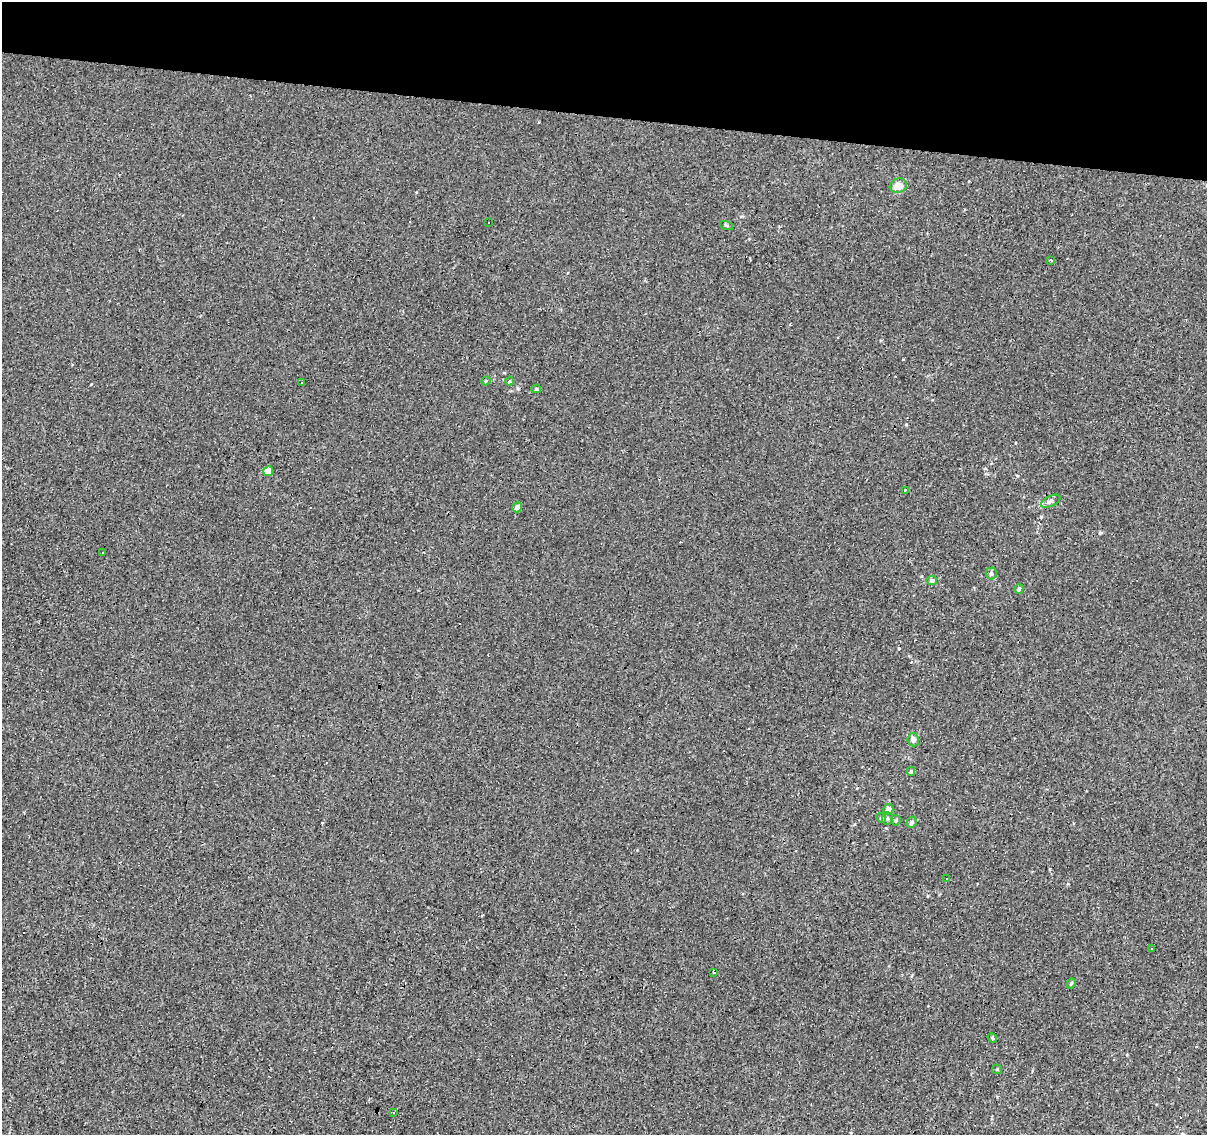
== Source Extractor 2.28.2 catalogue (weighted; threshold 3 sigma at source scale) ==
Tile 2 of 4 x 4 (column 2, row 1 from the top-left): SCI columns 1206-2410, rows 3622-4754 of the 4824 x 5035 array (HDU 1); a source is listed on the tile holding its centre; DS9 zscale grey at full resolution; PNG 1209 x 1137 px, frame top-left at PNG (2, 2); each listed source drawn as its Kron ellipse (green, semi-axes under 4 px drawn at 4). Shown black and unused: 10% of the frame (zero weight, under 3 of 4 exposures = <1% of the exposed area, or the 3 px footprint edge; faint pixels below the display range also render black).
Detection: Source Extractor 2.28.2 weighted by HDU 2 'WHT'; one run over the whole footprint, this tile lists its part. Background -0.00146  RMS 0.0033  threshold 0.0146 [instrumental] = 3 sigma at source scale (4.5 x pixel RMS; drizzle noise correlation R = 1.50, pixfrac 1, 0.0396/0.0396 arcsec/px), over >= 5 px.
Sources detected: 50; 19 cosmic-ray / hot-pixel residue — neither listed nor drawn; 1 inside a brighter listed object's ellipse — not listed separately; the other 30 listed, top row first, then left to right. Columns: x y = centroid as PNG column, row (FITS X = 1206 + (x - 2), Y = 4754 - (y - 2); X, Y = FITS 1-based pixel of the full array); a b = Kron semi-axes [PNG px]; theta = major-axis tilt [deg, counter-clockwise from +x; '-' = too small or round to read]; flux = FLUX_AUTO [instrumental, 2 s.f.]
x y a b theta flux
898 186 8 7 - 3.5
489 222 3 3 - 0.73
727 226 7 3 -19 0.39
1051 260 3 2 - 0.31
486 381 5 4 - 0.34
509 381 5 4 - 0.36
302 382 3 3 - 0.54
536 389 5 4 - 0.44
268 471 5 4 - 4.6
905 490 3 3 - 2.4
1050 501 10 5 25 1
517 507 5 4 - 1.7
102 553 3 3 - 1.8
991 573 6 5 - 0.88
932 580 5 4 - 1
1019 589 5 4 - 0.86
913 740 6 5 - 1.5
911 771 5 4 - 0.47
888 810 5 5 - 2.2
881 818 5 4 - 0.43
887 818 6 5 - 0.72
896 820 5 5 - 0.45
912 822 6 5 - 0.97
947 879 3 3 - 0.82
1151 949 3 3 - 0.71
714 972 3 3 - 1.4
1071 983 5 3 - 0.47
992 1038 5 4 - 0.41
997 1069 5 4 - 0.37
393 1112 3 3 - 1.3
Unlisted compact peaks at least as high as the median listed source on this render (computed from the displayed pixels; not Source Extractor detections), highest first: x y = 899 648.